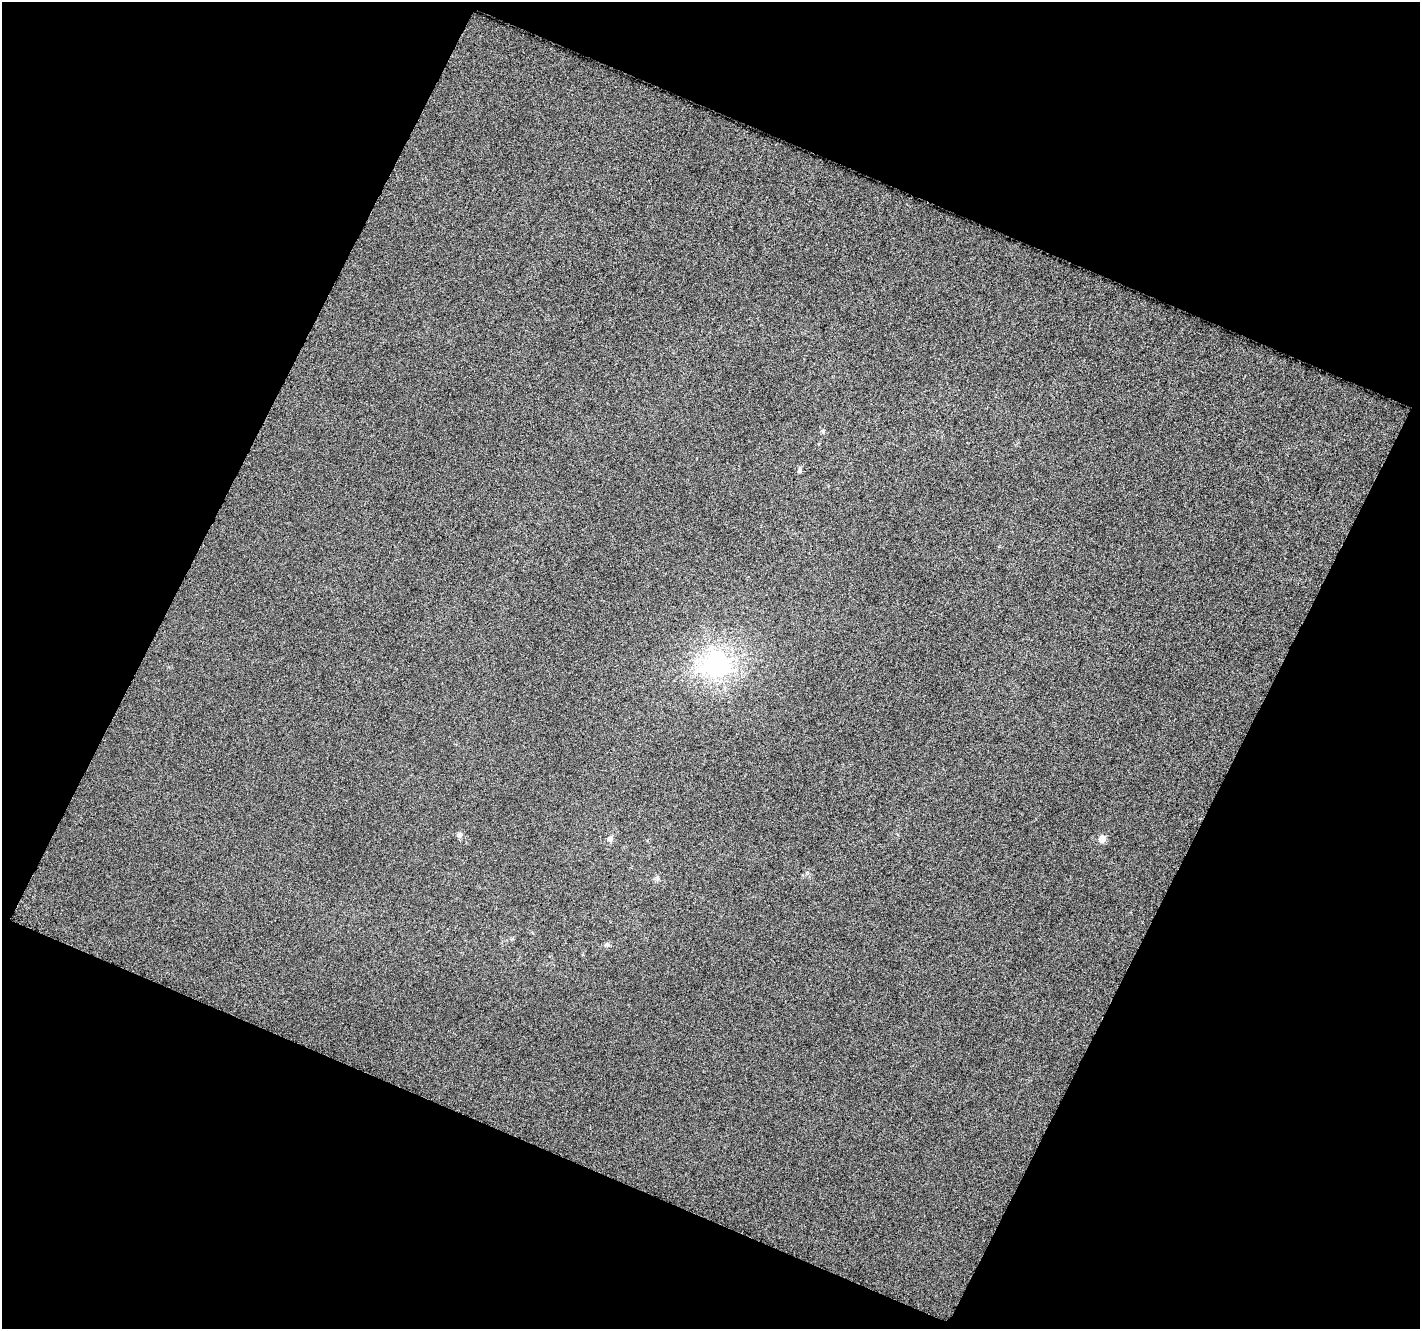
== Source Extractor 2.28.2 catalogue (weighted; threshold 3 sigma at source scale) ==
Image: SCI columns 4-1421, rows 58-1384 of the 1424 x 1450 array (HDU 1 of 3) = the unmasked area's bounding box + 8 px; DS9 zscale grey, full resolution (1 PNG px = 1 image px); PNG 1422 x 1331 px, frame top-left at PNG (2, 2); no overlay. Shown black and unused: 45% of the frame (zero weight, under 3 of 6 exposures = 2% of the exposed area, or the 3 px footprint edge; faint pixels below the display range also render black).
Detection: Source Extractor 2.28.2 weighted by HDU 2 'WHT'. Background 0.0028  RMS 0.014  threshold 0.0585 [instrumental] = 3 sigma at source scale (4.09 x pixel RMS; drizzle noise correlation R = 1.36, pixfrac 0.8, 0.0396/0.0396 arcsec/px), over >= 5 px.
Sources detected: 7; all 7 listed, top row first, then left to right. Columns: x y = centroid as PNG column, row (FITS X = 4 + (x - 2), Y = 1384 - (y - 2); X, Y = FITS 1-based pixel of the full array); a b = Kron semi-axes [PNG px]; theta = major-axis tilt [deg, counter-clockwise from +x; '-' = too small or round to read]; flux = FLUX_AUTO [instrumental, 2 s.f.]
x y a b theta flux
823 431 6 5 - 2.2
799 471 6 6 - 2.6
717 664 9 8 - 870
459 835 6 6 - 4.3
610 839 7 6 - 5.5
1102 839 5 4 - 23
606 945 8 4 -8 2.3